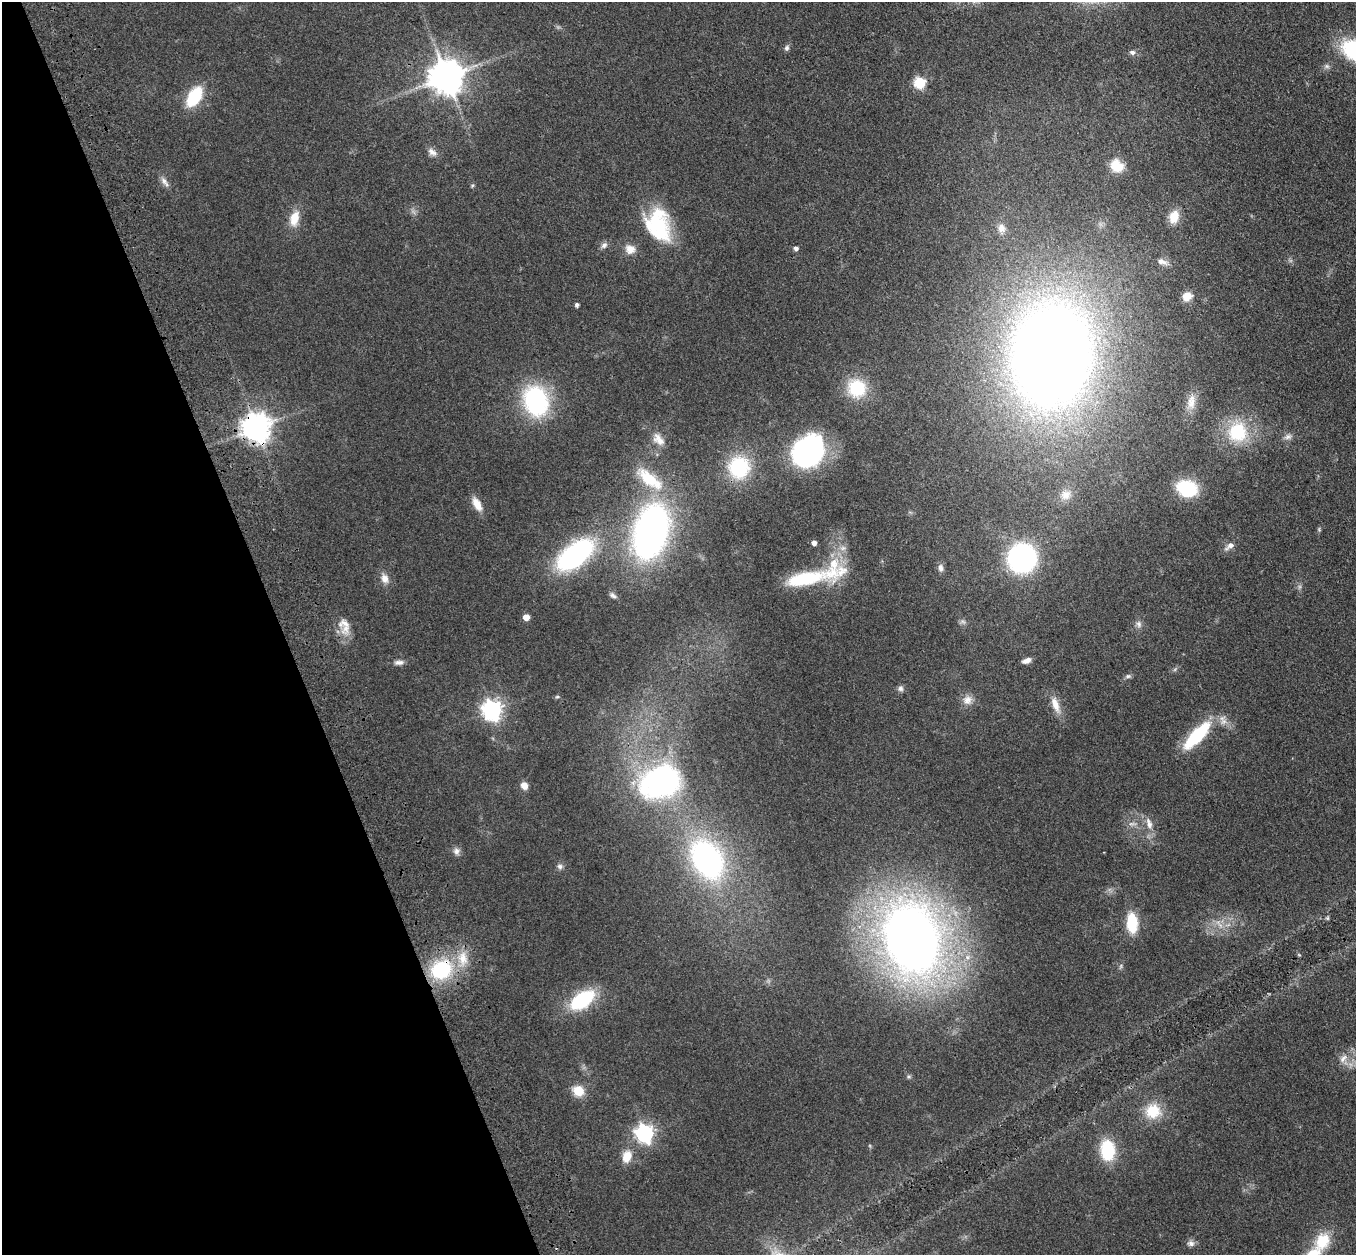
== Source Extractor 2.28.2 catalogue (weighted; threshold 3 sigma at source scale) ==
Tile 5 of 4 x 4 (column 1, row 2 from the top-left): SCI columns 112-1465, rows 2700-3952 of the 5635 x 5524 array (HDU 1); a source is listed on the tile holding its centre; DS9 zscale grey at full resolution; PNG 1358 x 1257 px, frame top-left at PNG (2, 2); no overlay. Shown black and unused: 21% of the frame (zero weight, under 3 of 4 exposures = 6% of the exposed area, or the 3 px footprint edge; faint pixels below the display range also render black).
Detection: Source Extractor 2.28.2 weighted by HDU 2 'WHT'; one run over the whole footprint, this tile lists its part. Background 0.113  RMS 0.007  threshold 0.0313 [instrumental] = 3 sigma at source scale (4.5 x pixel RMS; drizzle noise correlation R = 1.50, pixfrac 1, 0.05/0.05 arcsec/px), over >= 5 px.
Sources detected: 87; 4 too faint to see at this stretch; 1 cosmic-ray / hot-pixel residue — not listed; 4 inside a brighter listed object's ellipse — not listed separately; the other 78 listed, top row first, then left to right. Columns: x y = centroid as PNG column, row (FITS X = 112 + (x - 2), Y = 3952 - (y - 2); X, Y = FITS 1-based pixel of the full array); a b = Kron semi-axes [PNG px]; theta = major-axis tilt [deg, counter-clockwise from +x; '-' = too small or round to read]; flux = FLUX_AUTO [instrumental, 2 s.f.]
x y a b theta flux
787 48 8 6 73 1.8
1132 52 7 6 - 2.1
1327 66 8 6 -1 1.9
446 77 10 10 - 1700
920 82 6 6 - 67
194 97 18 10 58 39
432 152 14 8 -35 4
1116 166 17 15 -38 13
164 181 13 7 -59 3.7
472 186 6 4 54 0.93
1174 217 14 10 74 12
294 218 21 11 75 12
657 222 32 30 -53 49
1002 228 13 12 - 6
604 245 9 8 - 2.7
796 248 5 4 - 2.4
630 249 14 12 -12 6.8
1162 262 16 7 -20 4.7
1187 296 10 9 - 7.7
577 305 4 4 - 1.8
1052 355 72 53 85 1300
857 388 21 20 - 27
536 401 25 19 -72 100
1191 402 24 12 80 10
256 427 9 9 - 1000
1237 432 25 23 87 40
1288 437 12 7 16 3
658 439 19 11 -48 7.8
808 452 32 25 52 140
739 467 17 16 - 65
649 479 45 17 -38 32
1187 488 19 15 -18 42
1066 495 16 13 27 8
477 504 18 8 -61 8.5
1319 529 6 5 - 0.96
651 532 37 21 75 380
814 543 5 4 - 3.4
1229 546 16 6 38 3.9
575 555 33 17 40 150
1022 558 19 18 - 170
941 568 10 6 -86 2.9
385 578 13 9 -67 5.5
805 579 62 14 11 48
612 595 11 6 -37 2.1
526 617 5 5 - 8.5
1139 624 10 7 -72 2.9
345 626 27 13 -76 11
1027 660 10 5 20 4.1
399 662 13 6 3 3.2
1128 676 9 5 10 1.7
900 688 8 7 - 2.2
557 697 6 4 1 0.94
967 700 13 12 - 6.1
1055 705 24 9 -70 9.2
492 710 7 7 - 400
1197 736 32 11 47 51
661 782 46 34 21 140
524 786 7 6 - 6.1
1149 823 17 8 -73 6.2
456 851 10 9 - 3.1
707 860 33 23 -59 190
560 866 8 7 - 2.3
1327 918 6 4 90 0.85
1132 923 17 9 -86 30
1219 924 17 4 -48 3.8
912 939 59 43 -74 780
1120 966 8 4 81 1.3
441 970 26 22 33 53
582 1000 21 12 35 62
1343 1058 13 8 47 4.9
909 1076 6 6 - 1.4
578 1091 8 7 - 20
1153 1111 20 18 17 19
644 1133 7 7 - 300
1107 1150 20 14 -86 35
627 1156 13 10 70 11
1322 1241 20 16 59 22
1191 1243 10 7 3 2.9
Overlapping masked pixels (flux is a lower limit): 2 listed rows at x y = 256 427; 441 970